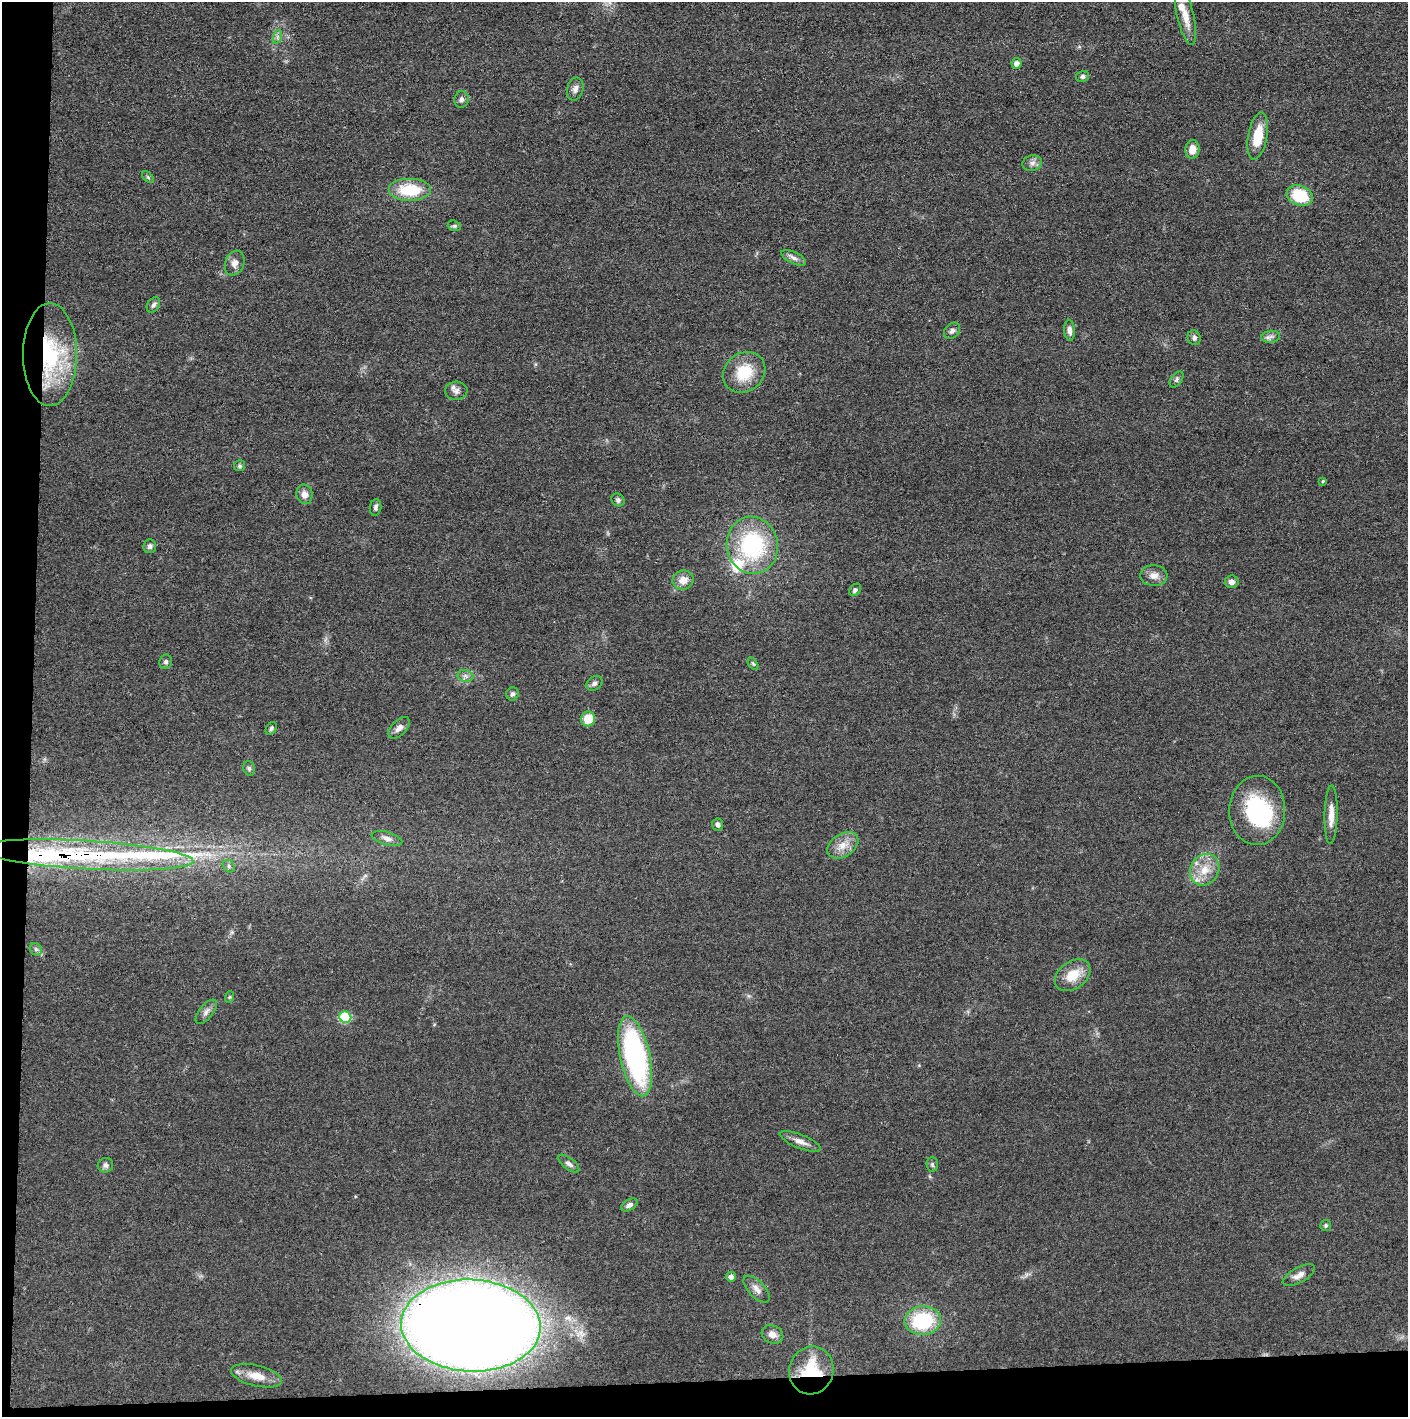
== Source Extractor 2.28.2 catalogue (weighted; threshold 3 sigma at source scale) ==
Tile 7 of 3 x 3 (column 1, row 3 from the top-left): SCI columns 6-1411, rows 6-1420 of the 4228 x 4255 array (HDU 1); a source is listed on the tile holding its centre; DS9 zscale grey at full resolution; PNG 1410 x 1419 px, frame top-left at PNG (2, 2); each listed source drawn as its Kron ellipse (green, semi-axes under 4 px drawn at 4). Shown black and unused: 5% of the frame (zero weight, under 3 of 4 exposures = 1% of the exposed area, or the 3 px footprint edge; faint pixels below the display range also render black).
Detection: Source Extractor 2.28.2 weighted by HDU 2 'WHT'; one run over the whole footprint, this tile lists its part. Background 0.0512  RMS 0.0064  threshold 0.0289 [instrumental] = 3 sigma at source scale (4.5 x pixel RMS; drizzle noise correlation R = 1.50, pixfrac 1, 0.05/0.05 arcsec/px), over >= 5 px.
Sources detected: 78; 1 inside a brighter object's white glare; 1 long thin detection or spike segment (spike, bleed or trail) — neither listed nor drawn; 4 inside a brighter listed object's ellipse — not listed separately; the other 72 listed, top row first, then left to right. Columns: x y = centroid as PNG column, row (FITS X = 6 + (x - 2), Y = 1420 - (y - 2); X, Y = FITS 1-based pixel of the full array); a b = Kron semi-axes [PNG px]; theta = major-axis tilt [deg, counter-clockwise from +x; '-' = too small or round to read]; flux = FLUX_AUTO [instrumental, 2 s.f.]
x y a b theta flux
1186 16 30 8 -77 9.7
277 37 7 4 71 1.5
1017 63 5 5 - 3.2
1083 76 7 5 14 1.6
575 89 11 8 78 3.2
461 99 8 7 - 2.2
1258 136 24 9 80 16
1192 149 9 7 84 6.7
1032 163 10 7 16 2.9
148 177 7 4 -46 0.98
410 190 21 11 0 26
1300 196 13 10 -20 26
454 226 7 5 -19 1.1
794 258 13 6 -26 2.9
235 263 13 9 69 4.1
153 305 8 6 58 1.7
1070 330 10 5 -87 3.1
952 331 9 7 46 2.1
1271 337 9 6 7 2.3
1194 338 7 6 - 2.1
50 355 51 27 90 68
744 372 22 19 37 21
1177 379 9 5 55 1.7
456 391 11 9 3 3.1
240 466 5 5 - 1.3
1323 481 4 3 - 0.74
304 494 10 8 -81 4.3
618 500 7 6 - 1.6
376 507 8 5 82 1.8
752 545 29 25 -80 67
150 546 7 6 - 1.9
1154 575 13 10 -3 4.9
683 580 10 9 - 6.1
1232 582 7 6 - 3.6
855 590 7 5 48 1.6
166 662 7 6 - 1.7
753 664 7 4 -53 0.83
466 676 8 5 -12 2.2
594 683 9 6 39 2.1
512 694 7 6 - 1.7
588 719 7 7 - 12
271 728 7 5 53 1.3
399 728 13 7 45 3.5
249 768 7 5 -75 1.4
1257 810 34 28 88 54
1331 815 29 6 89 7.5
718 824 6 5 - 2.2
387 838 16 6 -15 3.4
843 845 17 11 32 7.8
86 855 107 14 -3 95
229 866 7 5 -50 1.4
1205 870 16 14 59 12
36 949 7 5 -45 1.4
1073 975 20 13 37 13
229 997 6 3 71 0.77
206 1012 14 7 50 3
345 1017 6 5 - 37
635 1056 41 15 -78 120
800 1142 22 7 -22 4.8
569 1164 12 5 -38 2.5
105 1165 8 7 - 2.1
932 1165 7 5 -87 1.3
629 1205 9 5 30 2.3
1326 1225 5 5 - 1.2
1299 1275 18 7 29 4.8
731 1277 5 5 - 3
757 1289 17 8 -46 4.2
923 1321 18 14 6 45
471 1326 70 46 -2 1900
772 1334 11 9 -26 4.5
811 1370 24 22 73 34
257 1376 26 10 -14 11
Overlapping masked pixels (flux is a lower limit): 4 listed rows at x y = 50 355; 86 855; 471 1326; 811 1370